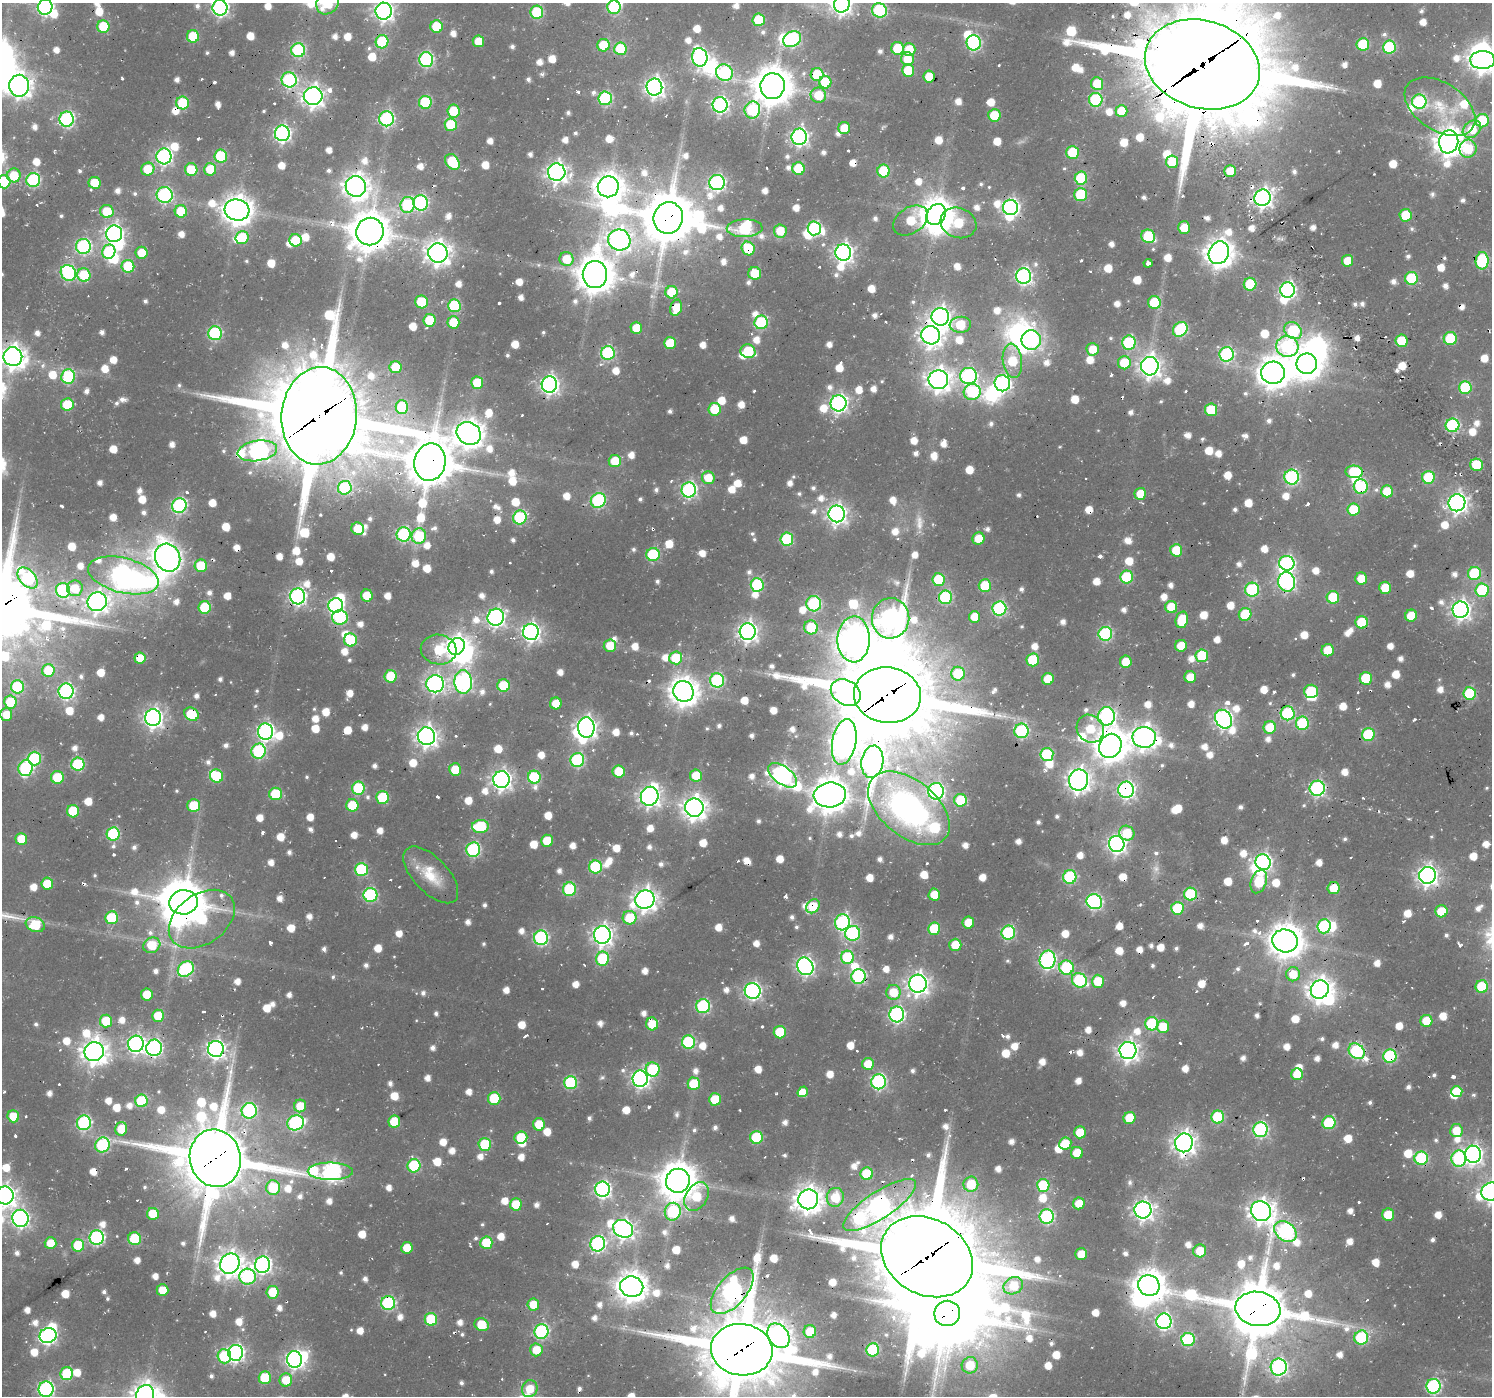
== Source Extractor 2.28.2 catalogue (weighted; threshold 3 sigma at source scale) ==
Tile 10 of 4 x 4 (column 2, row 3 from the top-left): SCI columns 1736-3225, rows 2036-3429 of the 6444 x 6407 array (HDU 1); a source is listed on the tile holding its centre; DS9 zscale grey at full resolution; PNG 1494 x 1398 px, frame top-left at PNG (2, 3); each listed source drawn as its Kron ellipse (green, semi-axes under 4 px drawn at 4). Shown black and unused: <1% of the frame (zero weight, under 2 of 3 exposures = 16% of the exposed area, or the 3 px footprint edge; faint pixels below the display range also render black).
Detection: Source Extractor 2.28.2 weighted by HDU 2 'WHT'; one run over the whole footprint, this tile lists its part. Background 0.0241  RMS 0.0045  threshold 0.0202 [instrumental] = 3 sigma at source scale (4.5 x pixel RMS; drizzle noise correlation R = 1.50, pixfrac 1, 0.0396/0.0396 arcsec/px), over >= 5 px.
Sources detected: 1336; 6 too faint to see at this stretch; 42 inside a brighter object's white glare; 39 cosmic-ray / hot-pixel residue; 2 long thin detections or spike segments (spike, bleed or trail) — neither listed nor drawn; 18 inside a brighter listed object's ellipse — not listed separately; of the other 1229, all 500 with FLUX_AUTO >= 10.2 (the completeness limit of this list) listed and drawn (729 fainter detections not listed), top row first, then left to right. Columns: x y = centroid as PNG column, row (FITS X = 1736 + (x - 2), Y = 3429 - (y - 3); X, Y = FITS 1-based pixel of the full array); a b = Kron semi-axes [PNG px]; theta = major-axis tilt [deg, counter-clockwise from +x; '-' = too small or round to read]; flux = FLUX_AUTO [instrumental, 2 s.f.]
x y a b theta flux
328 3 12 10 43 30
842 4 8 8 - 250
45 7 8 7 - 130
614 7 7 6 - 62
220 8 8 7 - 150
879 10 7 7 - 69
384 11 8 8 - 240
537 12 6 6 - 41
759 20 6 6 - 26
103 26 6 6 - 24
437 26 6 6 - 21
193 36 6 6 - 24
792 39 9 7 30 91
478 41 6 6 - 11
382 42 7 6 - 36
974 43 8 7 - 95
1363 44 6 6 - 30
603 45 6 6 - 17
1389 47 6 6 - 50
898 48 6 6 - 23
620 49 6 6 - 30
909 49 6 6 - 13
298 50 7 7 - 71
700 57 9 7 -80 150
426 59 7 7 - 96
907 59 6 6 - 11
1483 60 12 9 0 460
1202 64 58 43 -16 9900
908 70 6 6 - 16
724 73 9 8 - 71
817 75 6 6 - 28
929 77 6 5 - 12
289 80 8 7 - 92
825 82 6 6 - 19
1097 83 6 6 - 17
19 86 11 10 - 390
773 86 13 12 - 1300
654 87 8 8 - 280
818 95 8 7 - 13
313 96 9 9 - 340
605 98 7 6 - 76
1096 100 7 7 - 59
425 102 6 6 - 46
1419 102 7 7 - 76
183 103 6 6 - 33
720 105 7 7 - 140
1440 107 39 24 -33 23
752 110 8 7 - 56
453 111 6 6 - 17
1121 111 6 6 - 15
994 115 6 6 - 17
67 119 7 7 - 100
386 119 7 7 - 100
1482 121 7 6 - 31
451 125 6 6 - 25
844 128 6 6 - 13
1472 129 10 7 42 16
282 133 8 7 - 160
799 137 8 7 - 180
1449 142 11 9 81 710
1468 149 9 8 - 20
1072 152 6 6 - 27
164 156 8 7 - 150
221 156 6 6 - 36
452 162 8 6 -52 26
1172 162 6 6 - 16
148 169 7 6 - 15
210 169 6 6 - 15
799 169 6 6 - 28
191 170 6 6 - 21
884 171 6 6 - 29
1230 171 6 5 - 10
557 172 9 8 - 280
14 175 7 7 - 16
1081 178 6 6 - 38
33 180 7 7 - 75
4 182 6 6 - 39
717 182 7 7 - 130
95 183 6 6 - 14
356 186 10 10 - 520
608 187 10 10 - 710
1081 194 6 6 - 32
165 195 8 8 - 99
1262 198 8 8 - 260
420 203 7 7 - 85
408 205 8 7 - 53
1010 207 7 7 - 170
237 210 12 10 -14 790
107 211 6 6 - 18
181 211 6 6 - 20
936 214 11 9 55 980
1406 215 6 6 - 21
668 218 16 14 72 2400
911 220 19 13 34 21
958 223 18 15 -20 25
745 228 18 9 2 53
814 228 7 6 - 79
1184 228 6 6 - 10
780 231 6 6 - 11
370 232 14 13 - 1400
114 234 8 8 - 240
1148 236 7 6 - 35
242 237 6 6 - 21
296 240 6 6 - 19
619 240 11 10 - 330
83 246 7 7 - 100
748 248 7 6 - 24
109 252 7 6 - 39
142 253 6 6 - 13
438 253 10 9 - 430
843 253 8 8 - 240
1219 253 11 9 65 700
566 259 7 7 - 14
1347 261 5 5 - 10
1482 261 8 6 85 52
1148 263 4 4 - 11
128 266 6 6 - 27
68 273 8 7 - 91
755 273 6 6 - 21
595 274 13 12 - 1300
84 275 7 6 - 25
1024 276 8 7 - 150
1411 278 6 6 - 34
1250 284 6 6 - 28
1287 290 7 7 - 140
672 292 6 6 - 18
422 302 6 6 - 24
1154 302 6 6 - 23
454 306 6 6 - 42
676 308 8 5 75 11
940 317 9 8 - 310
429 320 6 6 - 17
453 322 6 6 - 17
761 322 7 6 - 51
960 325 11 8 5 20
636 328 6 6 - 10
1180 329 8 6 45 58
1293 331 9 7 -40 50
215 333 7 7 - 69
931 335 9 9 - 360
1450 339 6 6 - 32
1031 340 10 9 - 85
1401 341 6 6 - 20
670 343 6 6 - 19
1129 343 7 6 - 57
1287 346 11 10 - 87
1093 349 6 6 - 10
748 351 7 6 - 27
608 353 7 7 - 64
1226 354 7 7 - 89
13 357 9 9 - 490
1012 361 17 9 -83 19
1124 363 6 6 - 18
1307 364 10 10 - 700
1150 366 9 8 - 350
396 367 6 6 - 17
1273 373 12 11 - 820
68 376 7 6 - 51
969 376 8 8 - 130
938 380 10 9 - 440
477 383 6 6 - 18
1002 383 8 7 - 130
549 384 8 7 - 210
1465 387 6 6 - 33
972 392 8 8 - 56
838 403 8 8 - 190
67 404 6 6 - 19
402 407 7 6 - 30
715 409 6 6 - 20
1211 410 6 6 - 23
319 416 49 37 85 7400
1452 425 7 6 - 75
469 433 12 11 - 710
257 451 20 10 9 240
615 461 6 6 - 15
430 462 19 15 79 2000
1477 465 6 6 - 29
1354 472 8 6 -5 32
1292 477 7 7 - 96
1428 477 6 6 - 32
708 478 6 6 - 11
1361 486 7 7 - 54
345 488 7 6 - 59
689 490 7 7 - 130
1387 491 6 6 - 16
1140 494 6 6 - 11
598 500 8 7 - 69
1457 503 8 8 - 280
179 506 7 7 - 100
1353 509 6 6 - 18
837 514 8 8 - 260
520 517 7 6 - 56
358 529 6 6 - 15
404 534 7 7 - 83
419 536 8 7 - 27
787 539 6 6 - 40
978 539 6 6 - 11
1176 550 6 6 - 18
653 554 7 6 - 46
168 558 14 12 -67 460
1287 563 7 7 - 120
201 566 6 6 - 20
1474 574 6 6 - 42
123 575 36 17 -14 210
1127 577 6 6 - 36
28 578 12 8 -49 58
1361 579 6 6 - 14
939 580 6 6 - 29
1287 582 10 8 -80 160
757 585 7 6 - 46
985 586 6 6 - 23
75 588 8 8 - 12
1385 588 6 6 - 14
63 590 7 7 - 62
1252 590 7 7 - 62
1482 590 7 6 - 40
298 596 8 7 - 160
367 596 6 6 - 13
945 597 7 6 - 64
1333 597 6 6 - 26
97 602 10 9 - 330
814 604 7 7 - 65
336 605 7 7 - 120
205 607 6 6 - 28
1171 607 6 6 - 16
999 608 7 7 - 80
1461 610 8 8 - 250
1245 614 6 6 - 23
1411 616 6 6 - 13
340 617 8 7 - 52
496 617 8 8 - 200
974 617 6 5 - 11
891 618 20 18 83 280
1182 620 8 6 75 22
1362 622 6 6 - 24
811 627 7 7 - 24
531 632 8 8 - 220
748 632 8 8 - 270
1105 634 7 7 - 78
854 639 23 16 88 820
350 640 6 6 - 32
456 646 9 7 55 350
610 646 6 6 - 12
1181 646 6 6 - 11
439 650 18 15 -10 24
1328 650 6 6 - 16
1202 656 6 6 - 30
140 658 6 5 - 10
676 658 6 6 - 20
1033 660 6 6 - 28
1126 662 6 6 - 12
48 671 6 6 - 19
958 674 7 6 - 23
391 676 6 6 - 18
1190 677 6 6 - 12
1366 678 6 6 - 23
1048 679 6 6 - 12
717 680 7 7 - 76
463 682 11 8 -86 190
435 684 9 8 - 200
504 686 6 6 - 27
17 687 6 6 - 42
66 691 7 7 - 120
683 691 10 10 - 720
1311 691 7 6 - 29
846 692 16 12 -33 220
1470 694 6 6 - 38
887 695 33 28 -8 6800
10 702 6 6 - 21
556 703 6 6 - 10
1288 713 7 7 - 63
191 714 7 6 - 22
6 715 6 6 - 10
1106 716 9 8 - 150
153 718 8 8 - 270
1224 719 10 8 -57 230
1302 723 6 6 - 47
586 727 10 8 -88 340
1270 727 6 6 - 15
1090 729 14 13 - 16
1021 731 7 7 - 76
266 732 8 7 - 170
1368 735 6 6 - 37
426 736 9 8 - 340
1144 737 12 10 -1 380
844 742 23 12 80 560
1110 746 12 10 60 900
259 751 7 7 - 68
1047 754 6 6 - 45
34 758 7 7 - 45
577 760 7 7 - 74
872 762 16 11 80 390
78 764 6 6 - 47
26 768 8 7 - 82
455 769 6 6 - 14
619 772 6 6 - 20
696 775 6 6 - 13
783 775 17 9 -36 270
216 776 7 6 - 32
57 777 6 6 - 22
534 777 6 6 - 45
501 780 8 8 - 290
1079 780 10 9 - 370
358 788 6 6 - 37
1317 788 7 7 - 120
1126 790 8 8 - 160
936 791 8 8 - 130
276 794 6 6 - 28
830 795 16 12 6 1100
650 796 9 8 - 320
382 797 6 6 - 31
961 800 6 6 - 22
194 805 6 6 - 22
352 805 6 6 - 19
694 808 9 9 - 470
909 808 47 28 -39 160
73 811 6 6 - 26
480 826 8 6 4 33
1127 833 8 7 - 17
113 834 6 6 - 54
21 839 6 6 - 13
547 841 6 6 - 14
1117 844 8 8 - 230
473 850 7 7 - 77
1263 862 8 7 - 160
595 867 6 6 - 47
361 869 6 6 - 46
431 875 35 17 -47 15
1427 875 8 8 - 300
1070 877 7 6 - 61
1259 882 12 7 70 23
47 884 6 6 - 13
1334 888 6 6 - 13
569 889 7 6 - 50
1191 894 6 6 - 48
370 895 7 7 - 72
934 895 6 5 - 11
645 899 10 9 - 410
183 902 14 12 6 1700
1094 902 8 7 - 130
813 906 7 6 - 19
1177 908 6 6 - 27
1441 911 6 6 - 17
112 918 6 6 - 35
630 918 7 7 - 18
202 919 36 25 36 48
842 922 8 7 - 110
968 923 6 5 - 11
35 925 10 7 -21 20
1324 926 7 6 - 52
934 929 6 6 - 21
853 933 7 7 - 73
1008 933 7 6 - 67
602 935 9 8 - 300
541 938 7 7 - 97
1285 941 13 11 -15 1100
152 945 9 7 28 16
955 945 6 6 - 13
847 957 6 6 - 34
602 959 7 6 - 38
1048 960 9 8 - 140
805 966 9 8 - 190
1066 968 7 7 - 47
186 969 8 7 - 76
1293 974 7 7 - 12
858 976 7 7 - 88
1079 980 8 7 - 55
1098 981 6 6 - 17
918 984 9 9 - 350
1482 987 6 6 - 30
1320 989 9 8 - 490
753 991 8 7 - 170
893 992 7 7 - 14
147 994 6 6 - 11
703 1006 7 7 - 80
897 1014 8 7 - 130
158 1016 6 6 - 14
106 1021 6 6 - 18
1426 1021 6 6 - 14
652 1024 6 6 - 15
1152 1024 6 6 - 45
1163 1027 6 6 - 13
780 1032 6 6 - 21
688 1042 7 6 - 54
136 1044 8 8 - 180
154 1048 8 8 - 140
216 1049 8 8 - 250
1128 1050 8 8 - 320
1357 1051 9 7 -40 93
94 1052 9 9 - 550
1390 1056 7 6 - 60
868 1064 6 6 - 12
653 1069 7 7 - 36
1297 1074 6 6 - 12
640 1079 8 7 - 200
879 1082 7 7 - 110
570 1083 6 6 - 55
694 1084 6 6 - 19
1457 1091 5 5 - 14
803 1092 5 4 - 24
494 1098 6 6 - 23
715 1099 6 6 - 18
142 1101 6 6 - 40
300 1106 6 6 - 11
249 1111 8 7 - 83
13 1116 6 5 - 11
1218 1117 6 6 - 43
1130 1118 6 6 - 16
394 1121 6 6 - 18
84 1123 7 7 - 86
296 1123 8 7 - 96
1329 1123 6 6 - 38
539 1124 6 6 - 14
121 1129 6 6 - 13
1260 1130 7 7 - 110
1456 1131 6 6 - 11
1080 1132 6 6 - 13
521 1137 6 6 - 20
756 1137 6 6 - 32
1184 1143 9 9 - 410
1065 1144 6 6 - 13
102 1145 8 7 - 65
485 1145 6 6 - 29
1077 1153 6 6 - 11
1473 1154 8 8 - 230
215 1158 29 25 -77 4300
1421 1158 6 6 - 54
1459 1159 8 7 - 84
414 1166 6 6 - 44
330 1171 22 8 0 200
867 1174 6 6 - 25
678 1181 12 11 - 1300
971 1184 7 7 - 17
1043 1185 6 6 - 33
273 1188 7 7 - 23
603 1189 8 7 - 160
1491 1191 10 8 25 320
5 1195 9 9 - 350
697 1197 16 10 59 18
835 1197 9 8 - 14
808 1199 10 9 - 640
1079 1203 6 6 - 11
516 1204 6 6 - 15
880 1205 42 13 33 320
1143 1210 8 8 - 280
1261 1211 10 9 - 460
673 1212 9 8 - 52
153 1214 6 6 - 16
1388 1215 6 6 - 15
1047 1216 7 7 - 89
20 1218 8 8 - 190
623 1229 10 8 -25 280
1285 1231 12 9 -37 150
97 1237 7 7 - 100
135 1239 6 6 - 31
50 1243 6 6 - 11
486 1243 6 6 - 22
598 1244 8 7 - 120
78 1245 6 6 - 22
407 1248 6 5 - 11
1200 1251 6 6 - 11
1081 1254 6 6 - 11
927 1257 48 38 -29 8000
230 1264 10 9 - 510
263 1265 8 7 - 170
248 1277 8 8 - 62
1149 1285 11 10 - 870
1013 1286 10 8 26 15
632 1287 11 10 - 850
162 1290 6 6 - 11
732 1291 28 14 49 250
273 1292 6 6 - 20
388 1303 7 7 - 73
533 1304 6 6 - 10
1258 1309 23 17 -10 3000
947 1313 13 12 - 2800
431 1319 6 6 - 30
1164 1321 8 7 - 150
482 1325 7 6 - 18
541 1331 7 7 - 87
810 1331 6 6 - 16
48 1336 8 7 - 160
778 1336 13 10 -55 360
1361 1338 7 7 - 50
1188 1340 6 6 - 62
536 1350 6 6 - 11
742 1350 31 25 -8 5000
873 1350 6 6 - 51
236 1353 8 7 - 170
224 1356 7 7 - 36
294 1359 8 7 - 210
970 1365 8 8 - 13
1279 1367 8 8 - 150
67 1374 6 6 - 30
265 1378 6 6 - 22
286 1380 6 6 - 13
1433 1386 7 7 - 98
46 1389 7 7 - 130
530 1389 8 7 - 10
145 1395 10 8 66 550
Overlapping masked pixels (flux is a lower limit): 62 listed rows (the first 20) at x y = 382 42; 1202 64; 817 75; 289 80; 183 103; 1262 198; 1010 207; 237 210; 668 218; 370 232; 748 248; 676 308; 940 317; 931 335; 549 384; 319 416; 257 451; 430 462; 1361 486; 1287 582
Isophote crosses this tile's border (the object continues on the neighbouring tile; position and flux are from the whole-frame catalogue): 19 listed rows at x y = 328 3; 842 4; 45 7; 614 7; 220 8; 879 10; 384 11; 1483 60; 1202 64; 19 86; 4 182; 13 357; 6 715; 1491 1191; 5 1195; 927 1257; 742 1350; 46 1389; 145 1395